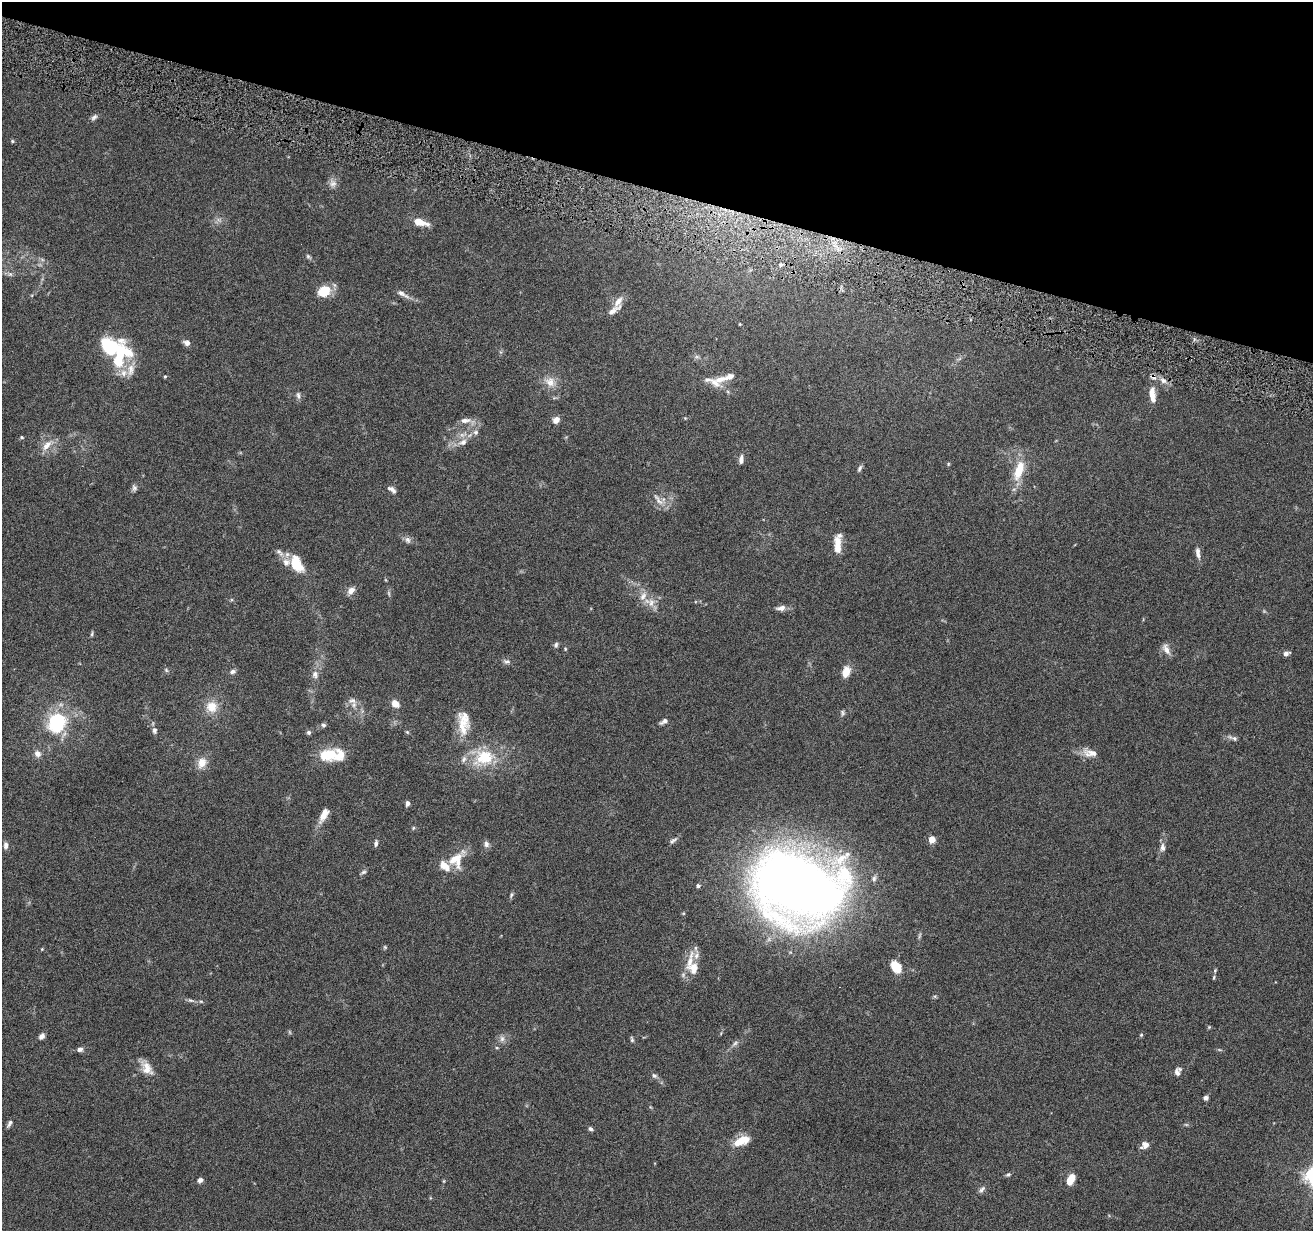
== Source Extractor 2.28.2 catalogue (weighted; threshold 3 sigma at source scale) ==
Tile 2 of 4 x 4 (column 2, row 1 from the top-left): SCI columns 1314-2624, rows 3941-5169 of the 5245 x 5297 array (HDU 1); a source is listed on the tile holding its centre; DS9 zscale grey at full resolution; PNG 1315 x 1233 px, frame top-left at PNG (2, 2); no overlay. Shown black and unused: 15% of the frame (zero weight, under 4 of 8 exposures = <1% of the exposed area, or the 3 px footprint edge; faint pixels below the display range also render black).
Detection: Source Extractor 2.28.2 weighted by HDU 2 'WHT'; one run over the whole footprint, this tile lists its part. Background 0.0769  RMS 0.0044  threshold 0.0181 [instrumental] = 3 sigma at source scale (4.09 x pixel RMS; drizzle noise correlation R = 1.36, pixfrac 0.8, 0.05/0.05 arcsec/px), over >= 5 px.
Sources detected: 125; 2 too faint to see at this stretch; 1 inside a brighter object's white glare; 1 cosmic-ray / hot-pixel residue — not listed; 11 inside a brighter listed object's ellipse — not listed separately; the other 110 listed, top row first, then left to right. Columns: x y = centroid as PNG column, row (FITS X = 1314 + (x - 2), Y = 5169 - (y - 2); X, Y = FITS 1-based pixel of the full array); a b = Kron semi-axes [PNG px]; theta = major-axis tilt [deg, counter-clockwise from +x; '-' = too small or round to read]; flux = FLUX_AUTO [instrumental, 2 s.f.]
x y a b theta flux
94 117 10 6 44 1.2
12 141 5 4 - 0.5
333 183 10 9 - 2.1
420 222 14 6 -16 6.8
308 256 6 5 - 0.68
781 265 6 4 29 0.87
324 291 12 10 32 10
402 294 20 6 -32 2.3
618 301 16 7 53 3.4
740 324 3 3 - 0.33
187 343 8 6 -23 1.9
110 347 28 16 -41 42
697 357 7 4 -18 0.79
131 370 19 9 83 4.4
165 376 4 3 - 0.45
721 379 25 8 18 6.1
1163 381 8 6 -45 1.8
550 382 15 13 -42 4.4
1152 393 16 9 -86 4
298 395 10 5 -74 1.1
465 420 16 7 6 2.6
556 420 6 5 - 3.4
476 432 7 6 - 1.2
22 437 5 4 - 0.53
463 442 13 9 19 2.9
47 445 17 9 51 4
741 459 11 5 81 1.6
948 464 6 3 72 0.41
860 468 9 5 64 0.96
1019 470 24 10 71 11
134 488 8 7 - 1.2
392 489 12 5 -33 1.5
658 500 22 6 -52 2.5
408 540 9 8 - 1.4
837 544 21 8 -88 5.5
279 552 14 6 -42 2
1198 553 15 6 -81 2
296 564 23 13 -62 9.9
351 591 10 7 47 2.4
643 596 14 8 58 2.9
651 603 13 8 -89 3.2
781 608 11 7 8 2.2
92 634 7 3 82 0.59
556 645 7 5 84 0.85
1166 649 15 7 -62 2.5
1286 653 7 5 24 1.7
507 661 10 6 -2 1.3
166 670 7 4 -46 0.63
233 671 7 6 - 1.2
846 672 11 7 72 5.9
315 674 10 9 - 2.2
352 700 11 8 -22 2.2
395 703 8 6 -42 3.5
212 707 13 13 - 6.3
842 713 8 5 -88 0.79
664 721 9 5 32 1.6
57 722 18 16 70 31
323 725 6 5 - 0.9
463 725 34 15 -87 9.5
154 730 9 7 90 1.4
309 732 6 5 - 0.89
407 732 5 4 - 0.47
1234 738 7 6 - 0.91
1090 753 21 10 -8 4.1
37 754 9 8 - 2.1
329 754 25 15 13 11
484 757 29 21 17 16
202 763 12 9 71 4.6
407 803 5 4 - 1.5
324 814 20 8 63 4.3
413 828 5 4 - 0.51
932 839 5 4 - 8
673 840 13 5 40 1.2
376 843 8 5 81 1
486 844 9 7 -78 1.4
6 845 9 6 84 1.5
1162 847 12 7 87 1.8
456 859 26 17 55 9.5
363 872 8 5 26 0.82
698 886 5 5 - 0.86
798 887 78 57 -16 510
511 895 7 4 65 0.74
385 947 6 4 -46 0.54
42 949 4 3 - 0.34
690 961 36 7 78 6
896 967 10 7 -54 11
1215 970 6 4 78 0.55
1214 977 6 3 72 0.49
935 996 6 4 17 0.54
191 1000 8 5 -18 0.9
1209 1027 5 5 - 0.42
1141 1035 5 4 - 0.48
42 1036 8 6 48 1.6
502 1039 9 7 90 1.6
632 1039 8 4 -79 0.67
735 1043 7 5 45 0.99
497 1048 5 3 - 0.43
80 1049 7 6 - 1.4
147 1068 18 11 -57 4.7
1177 1072 10 7 -82 1.7
654 1076 7 6 - 0.98
1206 1098 5 5 - 1.2
9 1123 10 4 60 1.2
590 1129 6 5 - 0.85
741 1141 20 9 23 7.3
1145 1145 11 8 31 2.4
1008 1174 7 5 35 0.75
200 1180 6 5 - 1.4
1070 1180 11 6 65 5.8
982 1189 10 6 51 1.3